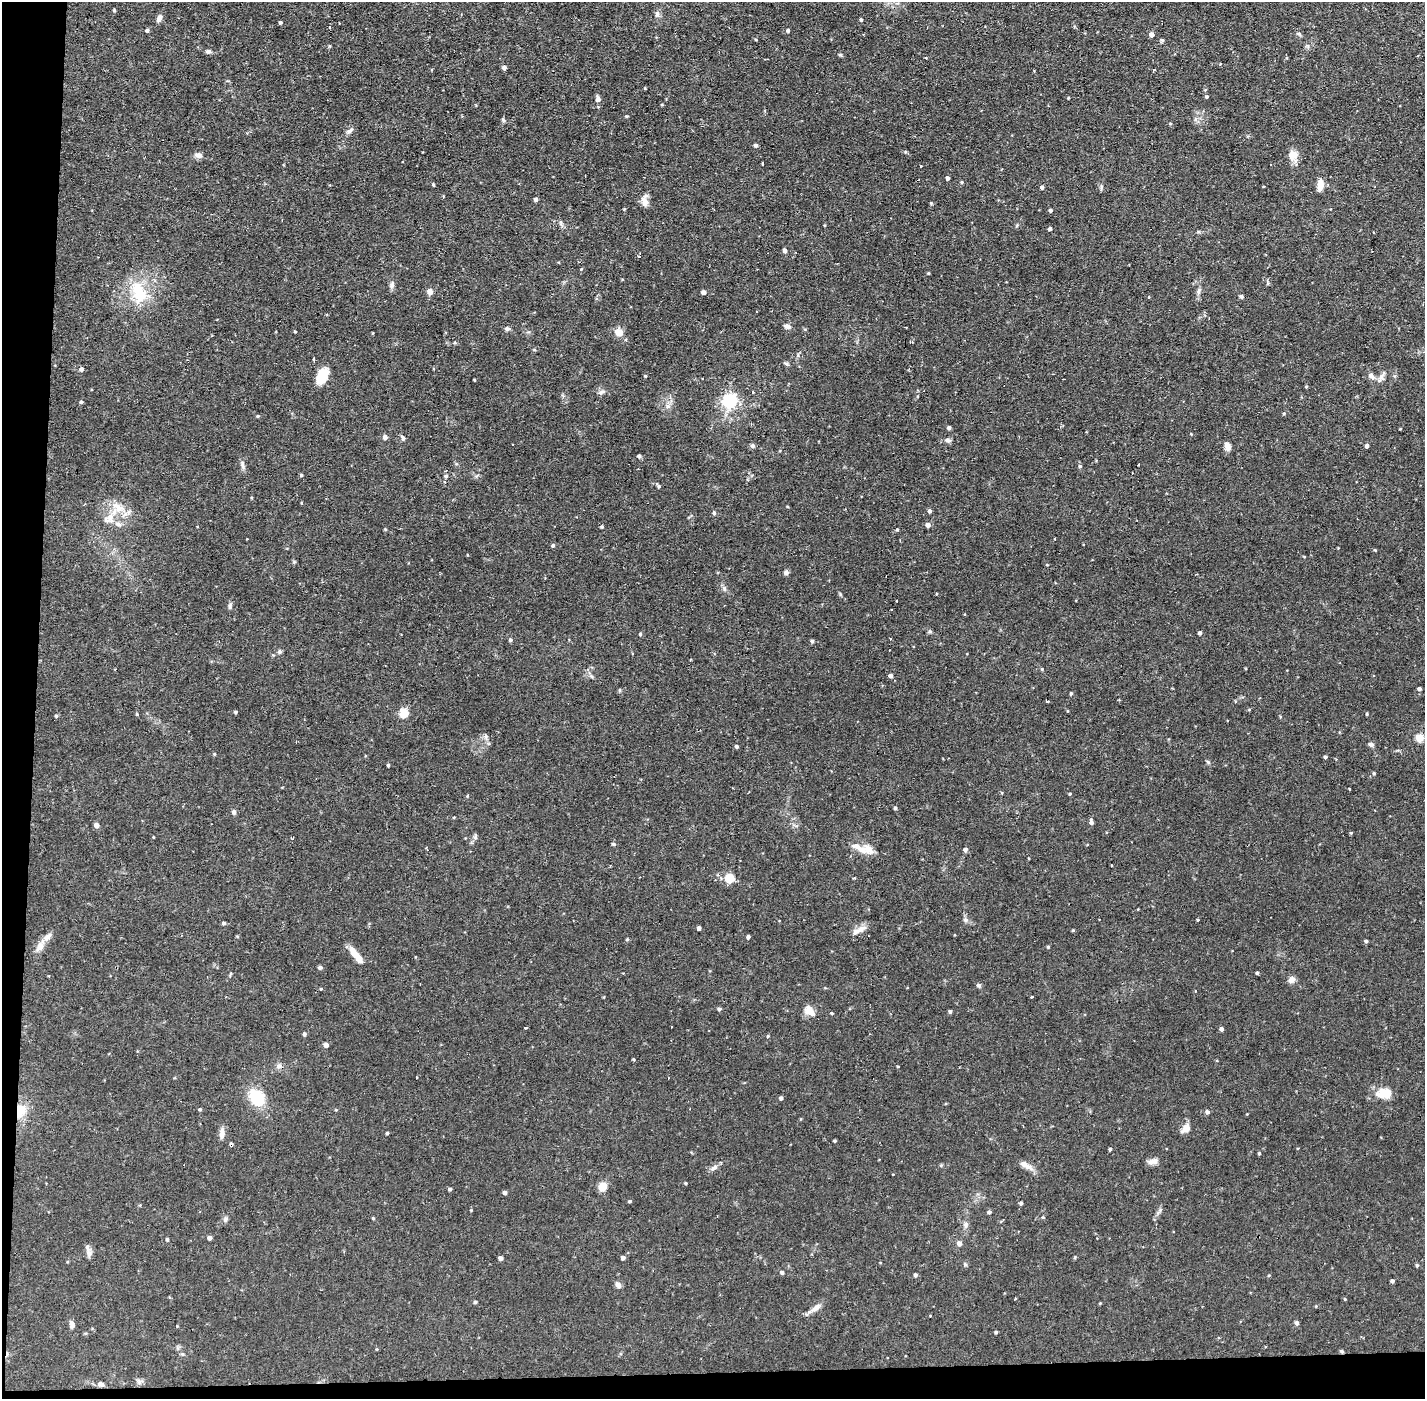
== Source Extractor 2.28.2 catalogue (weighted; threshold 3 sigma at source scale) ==
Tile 7 of 3 x 3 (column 1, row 3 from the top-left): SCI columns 1-1423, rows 53-1449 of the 4268 x 4297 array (HDU 1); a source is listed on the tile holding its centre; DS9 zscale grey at full resolution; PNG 1427 x 1401 px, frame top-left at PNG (2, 2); no overlay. Shown black and unused: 4% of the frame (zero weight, under 2 of 3 exposures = <1% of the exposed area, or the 3 px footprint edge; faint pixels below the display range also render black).
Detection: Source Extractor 2.28.2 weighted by HDU 2 'WHT'; one run over the whole footprint, this tile lists its part. Background 0.0735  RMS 0.0063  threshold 0.0284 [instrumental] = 3 sigma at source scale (4.5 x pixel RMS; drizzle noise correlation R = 1.50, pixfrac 1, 0.05/0.05 arcsec/px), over >= 5 px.
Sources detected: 227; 7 cosmic-ray / hot-pixel residue — not listed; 4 inside a brighter listed object's ellipse — not listed separately; the other 216 listed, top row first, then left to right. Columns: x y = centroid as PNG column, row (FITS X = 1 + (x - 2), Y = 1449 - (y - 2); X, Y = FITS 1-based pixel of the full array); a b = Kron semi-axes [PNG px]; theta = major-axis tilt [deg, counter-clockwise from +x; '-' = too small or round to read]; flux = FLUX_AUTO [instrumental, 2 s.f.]
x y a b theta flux
114 10 3 3 - 0.69
657 14 8 6 -76 2.1
159 18 9 6 67 2.8
861 20 4 3 - 0.93
280 22 4 3 - 1
147 30 5 4 - 1.1
788 30 4 4 - 1.2
1151 34 5 4 - 2.9
1299 34 7 4 -19 1.1
756 40 4 3 - 0.58
1162 40 4 4 - 0.99
208 51 7 5 8 1.3
504 68 4 4 - 2.5
1153 70 3 3 - 2.2
1205 90 5 4 - 0.62
1207 97 4 4 - 1
1068 98 3 3 - 0.54
598 99 8 6 84 1.8
626 116 4 3 - 0.56
503 120 6 4 -71 0.86
350 131 10 5 41 1.9
755 145 6 4 -13 0.93
905 152 5 3 - 0.64
199 155 11 6 -10 2.5
1293 155 12 12 - 6.5
763 164 3 3 - 1.7
920 166 3 3 - 1.4
948 178 4 3 - 1.6
962 182 4 3 - 0.71
433 185 4 3 - 0.67
1320 185 15 7 85 5.3
1042 187 4 4 - 1.4
1101 187 11 3 85 0.98
536 199 4 4 - 2.2
645 202 12 9 -86 4.1
931 203 5 3 - 0.6
624 209 3 3 - 0.52
1050 210 4 3 - 1.3
1050 229 4 4 - 1.5
785 251 5 4 - 2.1
392 285 10 6 82 2
1199 291 11 4 79 1.8
139 292 27 15 -75 23
430 292 6 5 - 3.9
703 292 5 5 - 1.5
1241 296 5 5 - 1.2
1149 297 3 3 - 0.98
787 326 10 5 -14 2.1
906 327 2 2 - 0.6
507 329 6 5 - 1.7
295 332 4 3 - 0.49
619 332 8 7 - 6.8
455 343 4 3 - 0.71
314 358 3 3 - 1.7
786 364 6 4 -3 0.98
81 369 5 4 - 1.9
322 376 16 9 63 15
645 376 4 3 - 0.64
1371 376 8 6 -50 2.8
1381 378 14 5 64 2.7
474 380 3 2 - 0.56
1306 386 3 3 - 0.94
601 392 11 5 14 1.8
752 392 3 3 - 2.3
730 401 6 6 - 130
81 402 4 4 - 0.83
667 406 7 4 -72 1.5
1284 413 4 4 - 0.68
949 428 4 4 - 1.5
385 437 5 5 - 2.4
403 437 7 5 -52 1.2
948 440 10 5 -5 1.7
752 446 6 6 - 1.3
1227 446 9 6 -70 3.7
1367 446 4 4 - 2.3
639 456 5 4 - 1.4
242 465 13 5 -83 2.1
1080 466 5 4 - 0.96
301 475 4 4 - 0.76
446 476 4 4 - 1.1
658 486 8 4 -55 1.1
118 507 21 10 -37 9.4
930 511 5 4 - 1.3
714 513 4 4 - 1
110 518 18 11 71 8.1
928 525 5 4 - 2.9
385 529 4 3 - 0.61
1055 538 2 2 - 0.78
553 546 4 4 - 1.1
1375 550 4 3 - 0.55
1047 565 4 3 - 0.43
786 572 6 5 - 2
724 589 8 6 -69 1.5
230 606 8 4 72 1.2
891 610 3 2 - 0.74
930 631 6 4 18 0.75
1200 633 4 4 - 1.3
640 634 4 4 - 0.73
510 640 4 4 - 1.1
812 641 4 4 - 1.2
279 652 7 5 -71 1.1
690 660 3 2 - 0.88
1042 669 4 4 - 0.51
890 676 4 4 - 1.8
1419 689 4 3 - 1.5
1071 693 4 3 - 0.87
1047 701 3 3 - 5.6
235 712 4 3 - 0.91
404 713 5 5 - 27
137 714 4 3 - 0.55
1367 714 4 3 - 0.61
56 716 4 4 - 0.86
1280 717 4 3 - 0.55
486 737 9 6 82 1.7
1420 738 5 5 - 17
1371 744 6 5 - 1.7
736 746 4 4 - 1.3
214 754 5 3 - 0.54
1325 757 4 3 - 1
1208 762 6 4 -46 0.82
388 765 4 3 - 0.78
1374 773 4 3 - 0.76
1070 794 4 3 - 0.57
895 808 4 3 - 0.97
234 812 6 5 - 1.8
1091 821 8 4 -80 1.6
96 825 5 4 - 3.5
1351 833 4 3 - 0.66
153 837 3 2 - 0.43
475 837 8 4 -82 1.1
614 844 5 4 - 1
965 849 6 6 - 1.2
862 850 18 9 -28 6.3
1111 865 3 3 - 1.8
729 878 13 11 -22 7.5
965 920 7 5 -21 1.5
1198 920 4 3 - 0.52
224 923 5 4 - 1
699 928 4 4 - 1.9
859 930 22 6 27 4.4
1073 930 3 3 - 0.64
748 937 4 3 - 1.5
627 939 4 4 - 0.75
1366 941 4 4 - 1.2
40 946 18 8 65 5.1
1048 947 4 3 - 0.64
356 955 22 7 -51 7.6
320 967 5 4 - 1.4
1257 973 3 3 - 0.87
230 974 6 3 71 0.65
1292 980 9 7 44 2.8
979 985 6 5 - 1.2
321 989 4 3 - 0.57
1031 997 3 2 - 1.4
719 1009 4 4 - 1.4
809 1011 16 10 -42 5.3
950 1012 4 3 - 1.1
832 1013 4 3 - 0.58
525 1028 4 2 - 0.51
1221 1029 4 4 - 1.9
304 1034 4 4 - 1.3
768 1036 4 4 - 0.66
326 1045 4 4 - 3.8
633 1059 3 3 - 0.65
278 1066 8 6 45 2.1
898 1066 4 2 - 0.49
416 1077 3 3 - 1.7
1384 1093 18 12 -1 10
257 1098 18 13 -55 23
781 1098 4 4 - 1.6
200 1109 5 4 - 0.73
20 1111 19 11 69 12
1207 1112 5 5 - 1.5
1186 1128 11 8 49 4.6
222 1133 14 7 85 3.3
387 1133 3 3 - 0.89
835 1141 3 3 - 0.62
1110 1149 4 3 - 0.88
1259 1153 4 4 - 0.69
1153 1161 14 7 12 3.1
1025 1165 18 7 -31 4.9
714 1167 11 6 27 2.5
686 1183 4 3 - 0.67
603 1186 7 7 - 9.2
450 1189 4 4 - 1.2
505 1192 4 4 - 1.4
630 1201 4 3 - 0.88
1021 1203 3 3 - 1.8
1160 1210 6 5 - 1.2
989 1212 4 4 - 1.4
1043 1217 4 4 - 0.61
373 1218 4 3 - 0.61
225 1220 8 6 74 1.5
965 1225 9 6 -83 2.1
209 1238 4 4 - 2.3
167 1239 4 3 - 1
959 1243 6 5 - 2.5
87 1248 14 6 -72 2.7
500 1258 4 4 - 2.4
623 1258 4 4 - 1.7
965 1264 6 4 -45 0.82
1417 1265 5 4 - 0.76
782 1272 4 4 - 1.3
915 1275 5 4 - 1.3
1269 1275 5 3 - 0.51
1392 1281 3 3 - 1.4
618 1285 9 6 -51 2.1
1016 1298 3 2 - 0.54
1345 1299 4 3 - 0.54
475 1302 3 3 - 1.1
815 1308 19 6 35 4.1
1297 1323 4 4 - 2
72 1324 11 5 -89 2.2
996 1332 4 3 - 0.99
1342 1351 4 4 - 1.1
101 1384 9 6 -15 2
Overlapping masked pixels (flux is a lower limit): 2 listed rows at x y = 20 1111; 1342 1351
Unlisted compact peaks at least as high as the median listed source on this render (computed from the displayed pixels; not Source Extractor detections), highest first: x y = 897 530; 840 55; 602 527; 840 594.